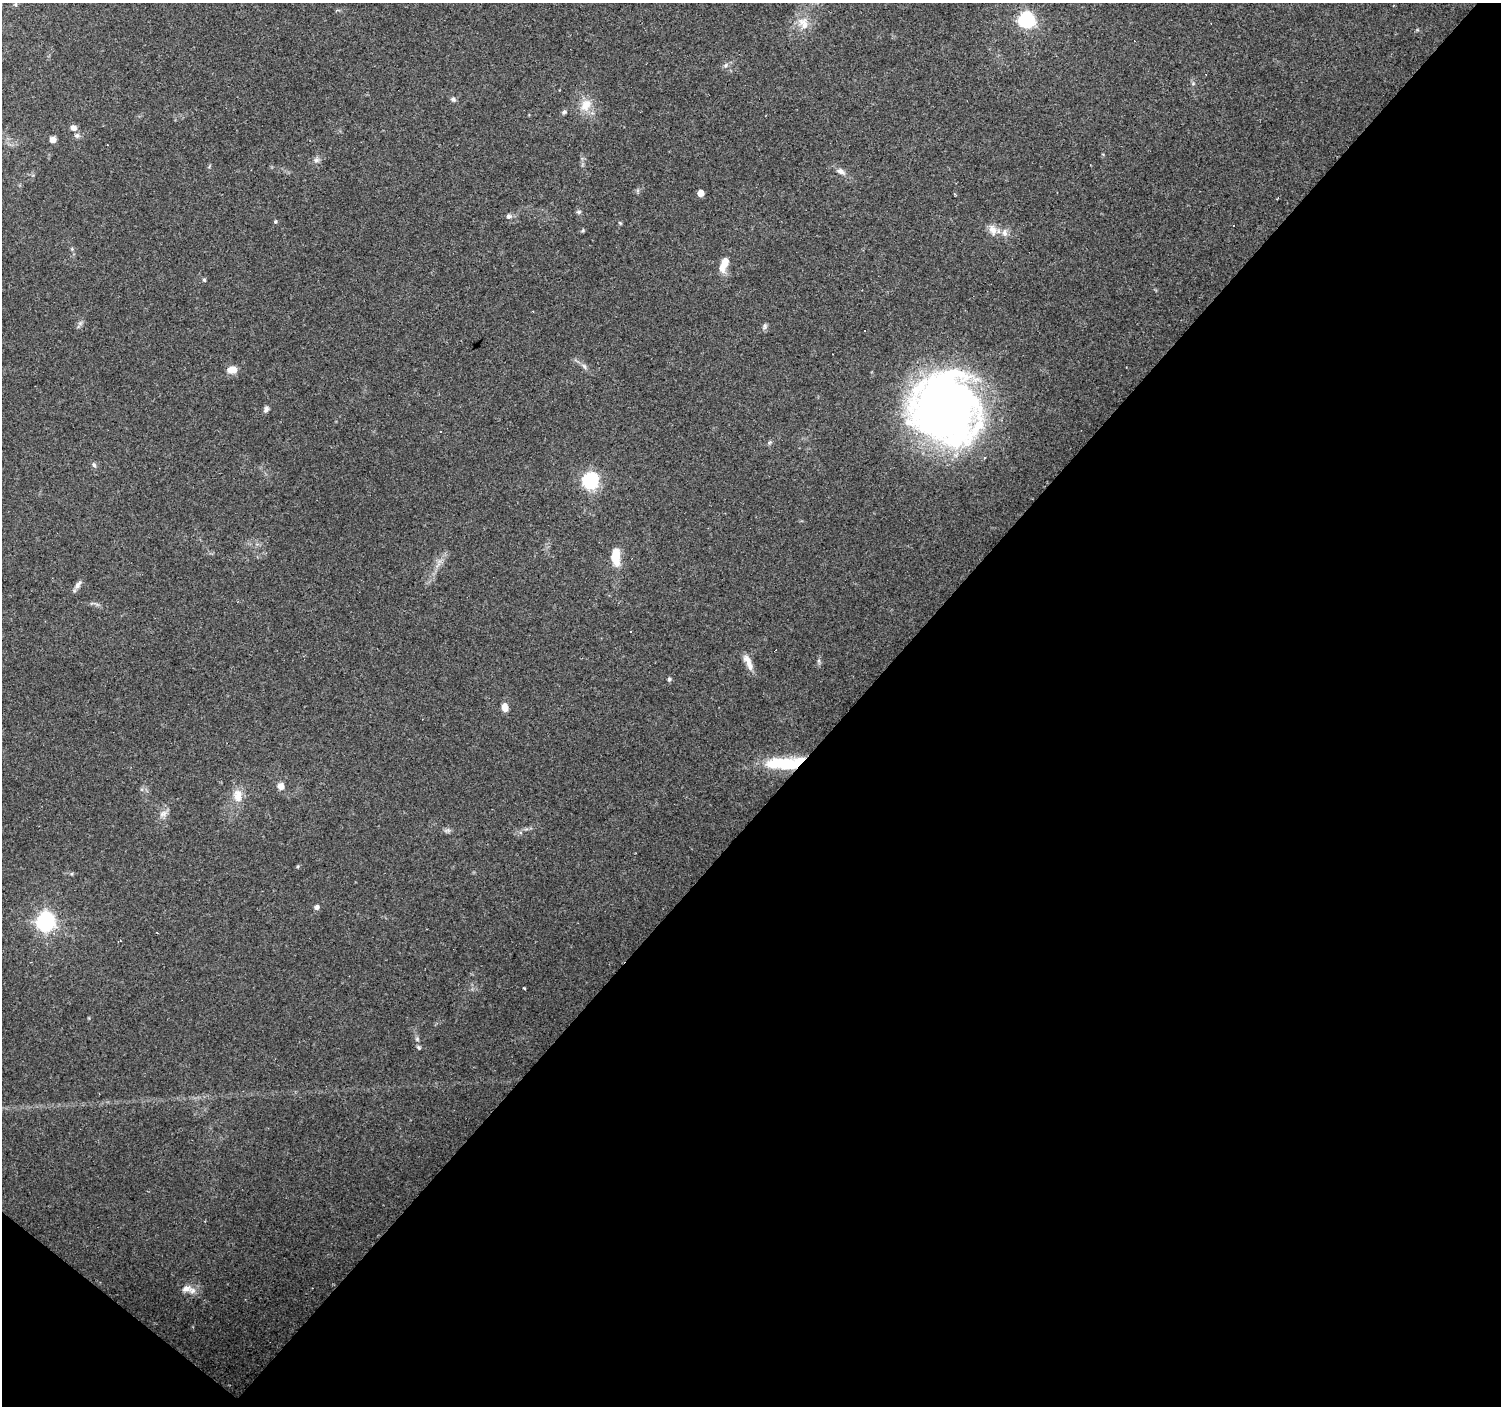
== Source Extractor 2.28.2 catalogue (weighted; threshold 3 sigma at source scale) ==
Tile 15 of 4 x 4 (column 3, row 4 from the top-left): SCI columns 2999-4497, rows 168-1571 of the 6000 x 6021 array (HDU 1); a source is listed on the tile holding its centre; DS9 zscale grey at full resolution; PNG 1503 x 1408 px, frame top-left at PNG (2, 3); no overlay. Shown black and unused: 44% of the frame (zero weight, under 3 of 4 exposures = <1% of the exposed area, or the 3 px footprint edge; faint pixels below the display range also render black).
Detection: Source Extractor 2.28.2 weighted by HDU 2 'WHT'; one run over the whole footprint, this tile lists its part. Background 0.0746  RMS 0.0054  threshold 0.0242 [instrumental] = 3 sigma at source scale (4.5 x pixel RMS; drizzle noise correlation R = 1.50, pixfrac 1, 0.0396/0.0396 arcsec/px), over >= 5 px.
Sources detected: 53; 1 inside a brighter object's white glare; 3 cosmic-ray / hot-pixel residue — not listed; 1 inside a brighter listed object's ellipse — not listed separately; the other 48 listed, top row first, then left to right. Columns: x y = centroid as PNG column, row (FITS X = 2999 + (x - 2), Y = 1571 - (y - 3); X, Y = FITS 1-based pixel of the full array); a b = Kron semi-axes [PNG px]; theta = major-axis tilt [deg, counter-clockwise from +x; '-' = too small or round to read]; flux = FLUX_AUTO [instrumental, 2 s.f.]
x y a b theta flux
15 4 5 5 - 0.74
1026 20 7 6 - 140
804 23 20 12 -67 7.5
725 65 7 6 - 1.3
453 99 6 5 - 1.4
586 105 18 12 47 7.4
564 112 6 5 - 1.1
73 128 7 6 - 2.7
77 135 8 7 - 1.5
53 140 5 4 - 4.5
316 160 8 6 1 1.6
841 171 11 7 -25 2.4
701 193 5 5 - 5.6
579 212 6 5 - 0.93
509 216 7 6 - 1.5
275 221 5 4 - 0.68
620 223 6 3 -45 0.53
583 230 6 4 20 0.75
993 230 14 9 -51 4.3
1005 233 11 7 -88 2.8
724 264 19 8 68 7.1
204 280 5 4 - 0.69
765 326 9 5 85 1.2
864 331 3 3 - 1.3
584 366 9 4 -55 1.5
232 370 10 7 1 5.6
946 408 60 55 -73 430
266 409 7 5 66 1.8
94 465 7 5 -71 1.1
590 481 7 7 - 120
616 556 20 9 -88 12
78 585 12 6 56 2.2
630 632 3 3 - 0.64
819 661 6 4 -72 0.88
748 662 23 7 -65 4.8
669 679 6 5 - 0.85
505 707 9 6 -79 4.3
777 763 30 17 3 18
281 786 8 8 - 3.1
238 795 17 12 -88 7
163 814 12 7 32 2.8
298 866 5 3 - 0.52
317 907 5 5 - 1.9
45 921 8 7 - 200
54 933 6 5 - 1.2
524 988 4 2 - 0.46
419 1047 6 4 -42 0.85
188 1289 22 9 -17 4.9
Unlisted compact peaks at least as high as the median listed source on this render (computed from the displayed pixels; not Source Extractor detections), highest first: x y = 417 1039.